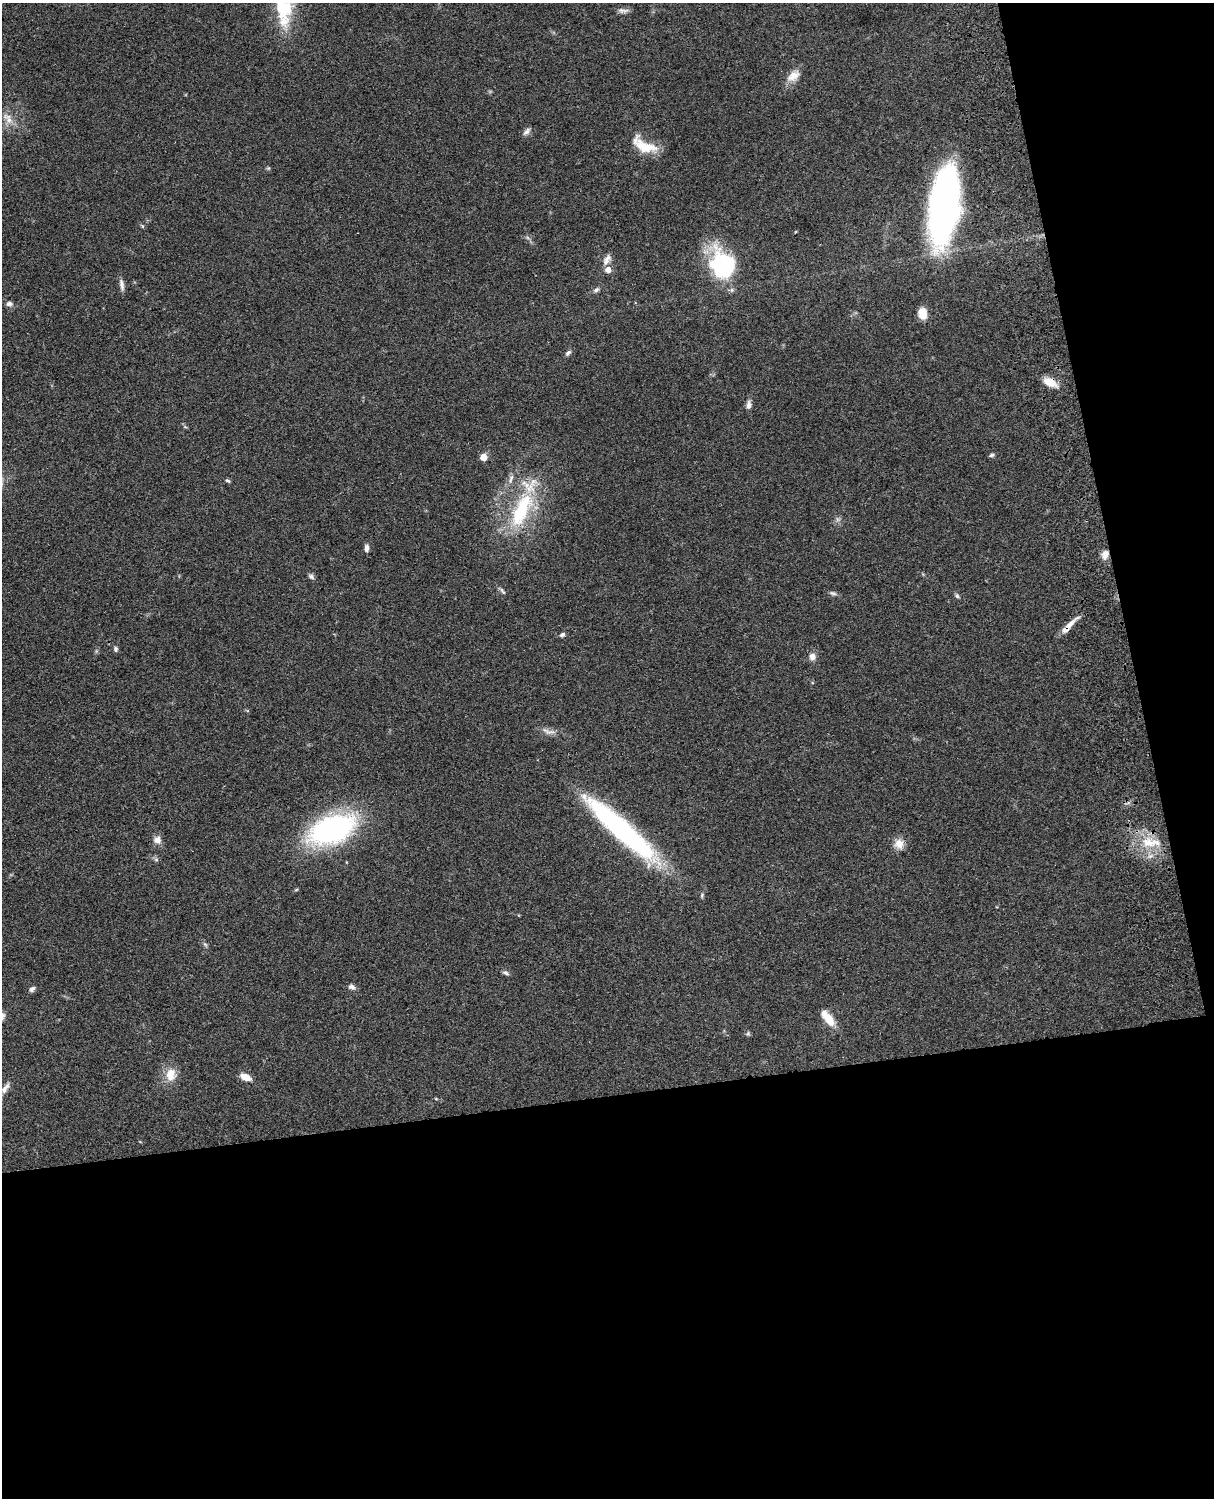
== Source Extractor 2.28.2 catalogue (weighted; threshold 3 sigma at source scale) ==
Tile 12 of 4 x 3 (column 4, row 3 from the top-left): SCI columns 3758-4969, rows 277-1772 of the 5087 x 4926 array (HDU 1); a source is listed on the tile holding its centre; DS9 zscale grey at full resolution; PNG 1216 x 1500 px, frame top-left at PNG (2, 3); no overlay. Shown black and unused: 33% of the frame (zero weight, under 3 of 4 exposures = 6% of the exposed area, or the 3 px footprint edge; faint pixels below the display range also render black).
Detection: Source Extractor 2.28.2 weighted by HDU 2 'WHT'; one run over the whole footprint, this tile lists its part. Background 0.0958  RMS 0.0062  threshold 0.028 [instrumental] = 3 sigma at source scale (4.5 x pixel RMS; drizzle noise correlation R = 1.50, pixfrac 1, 0.05/0.05 arcsec/px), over >= 5 px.
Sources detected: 53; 2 inside a brighter listed object's ellipse — not listed separately; the other 51 listed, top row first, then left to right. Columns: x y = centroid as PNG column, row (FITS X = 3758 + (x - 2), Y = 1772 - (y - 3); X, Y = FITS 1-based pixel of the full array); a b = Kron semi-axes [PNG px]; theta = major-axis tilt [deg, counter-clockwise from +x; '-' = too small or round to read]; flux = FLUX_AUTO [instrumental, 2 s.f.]
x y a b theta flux
283 8 49 24 -88 37
623 11 15 6 -4 2.5
793 76 19 11 39 6.8
8 118 20 9 -50 6.2
526 131 12 6 45 2.3
644 146 33 14 -28 15
944 205 71 25 83 250
142 226 6 3 -71 0.69
607 260 16 8 60 3.8
722 265 28 23 -66 67
122 285 17 6 -80 2.9
596 290 8 6 26 1.7
9 304 7 6 - 2.3
922 313 12 9 -84 7.4
568 353 9 5 44 1.6
1050 382 16 9 -24 9
749 405 11 6 82 2.7
185 427 6 4 -19 0.81
992 455 6 5 - 1.2
483 457 5 5 - 9
511 479 15 6 71 3.2
228 481 7 4 -28 1
521 510 55 21 64 50
366 548 9 5 -90 2.3
1105 554 11 8 72 4.7
311 576 9 6 -41 1.6
502 591 11 4 -56 1.4
833 593 10 5 -18 1.6
957 596 7 5 -56 1.3
1069 625 29 6 46 6.5
562 635 7 5 32 1.4
115 649 7 6 - 1.4
812 657 10 9 - 3.3
549 731 23 7 -11 4.3
332 829 38 20 21 160
622 830 96 18 -42 130
157 840 11 10 - 3.8
1150 842 33 14 -3 19
899 844 12 12 - 6.1
156 860 6 5 - 1.3
296 890 6 3 20 0.62
205 944 7 4 -19 0.97
506 973 9 5 -22 1.5
352 987 9 6 -16 2.3
32 989 8 5 36 1.9
829 1019 16 9 -58 9.9
748 1033 6 4 72 0.86
171 1074 17 13 83 9.8
245 1077 10 6 -22 7.8
5 1088 18 7 54 3.9
436 1099 5 3 - 0.56
Overlapping masked pixels (flux is a lower limit): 4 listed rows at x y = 944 205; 1050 382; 1105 554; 1069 625
Isophote crosses this tile's border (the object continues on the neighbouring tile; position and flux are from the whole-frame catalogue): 1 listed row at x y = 283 8